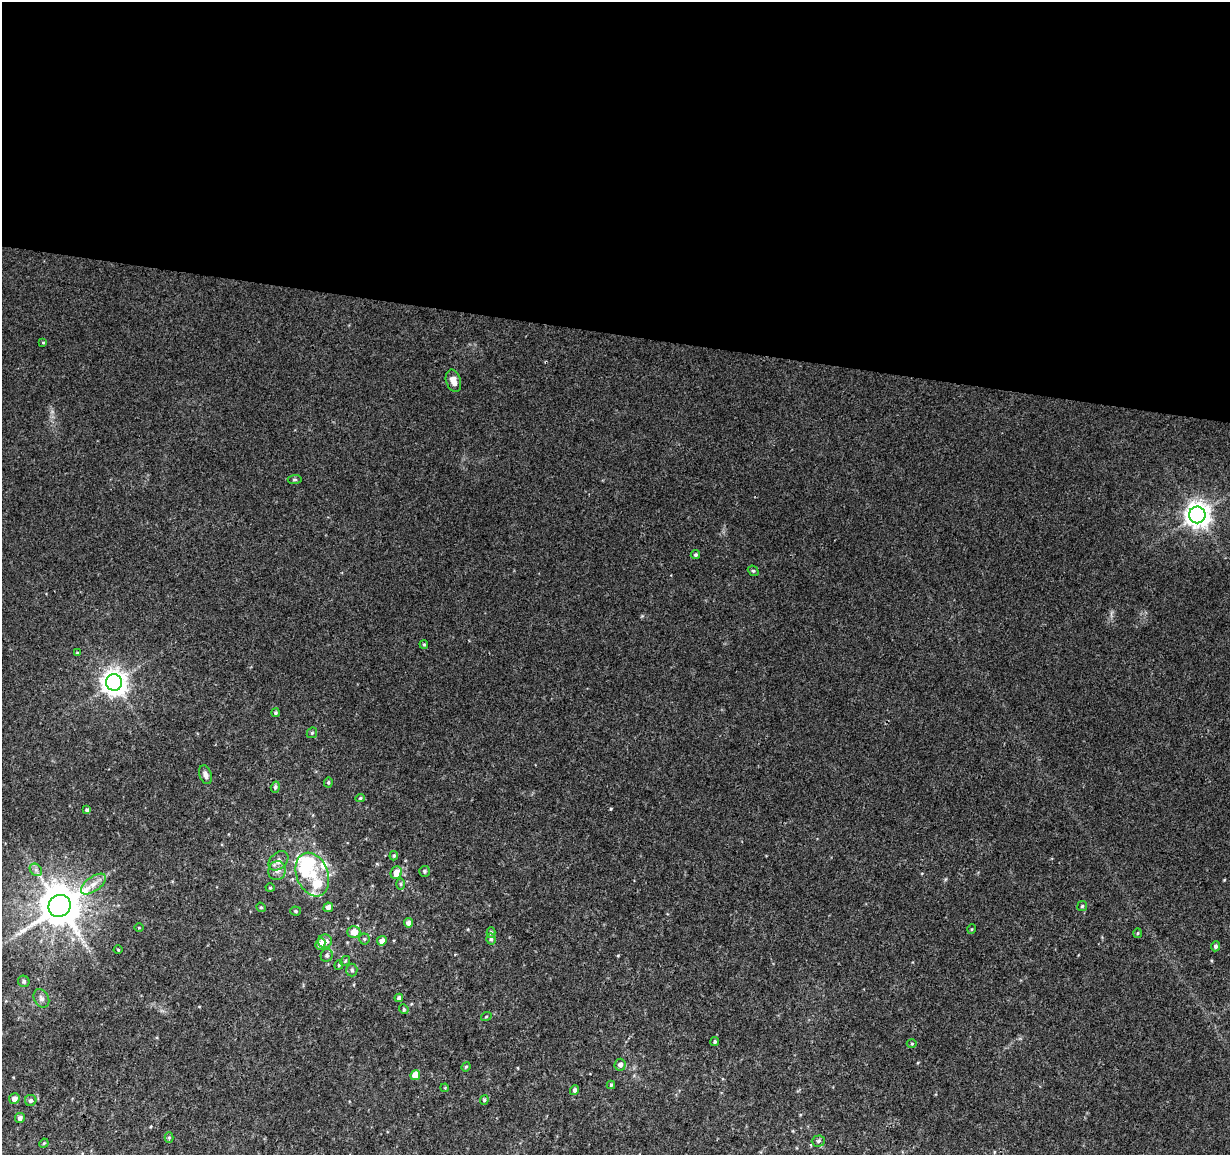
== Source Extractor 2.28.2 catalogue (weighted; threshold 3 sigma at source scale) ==
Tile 3 of 4 x 4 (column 3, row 1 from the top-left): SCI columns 2464-3691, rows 3745-4897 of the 4918 x 5121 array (HDU 1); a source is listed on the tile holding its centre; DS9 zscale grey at full resolution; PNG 1232 x 1157 px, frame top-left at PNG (2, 2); each listed source drawn as its Kron ellipse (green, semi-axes under 4 px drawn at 4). Shown black and unused: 29% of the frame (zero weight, under 3 of 4 exposures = <1% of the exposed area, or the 3 px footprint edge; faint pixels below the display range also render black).
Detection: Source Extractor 2.28.2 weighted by HDU 2 'WHT'; one run over the whole footprint, this tile lists its part. Background 0.0277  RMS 0.0038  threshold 0.0169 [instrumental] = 3 sigma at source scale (4.5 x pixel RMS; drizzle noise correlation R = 1.50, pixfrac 1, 0.0396/0.0396 arcsec/px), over >= 5 px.
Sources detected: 75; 1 inside a brighter object's white glare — neither listed nor drawn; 6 inside a brighter listed object's ellipse — not listed separately; the other 68 listed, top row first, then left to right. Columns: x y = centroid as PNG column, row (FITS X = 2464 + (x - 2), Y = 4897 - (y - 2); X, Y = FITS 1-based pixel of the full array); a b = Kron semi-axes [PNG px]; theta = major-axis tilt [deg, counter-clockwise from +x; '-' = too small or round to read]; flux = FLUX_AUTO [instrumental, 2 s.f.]
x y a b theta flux
43 343 4 3 - 0.33
453 381 11 7 -73 3.1
295 479 7 4 5 0.6
1197 515 8 8 - 380
695 555 5 4 - 0.63
753 571 6 4 -40 0.52
424 644 4 3 - 0.47
77 653 4 3 - 0.3
114 682 8 8 - 360
275 713 4 4 - 0.57
312 733 6 5 - 0.57
205 775 9 6 -70 1.6
328 782 5 4 - 0.53
275 787 6 4 72 0.8
360 798 5 4 - 0.49
87 810 4 4 - 0.98
394 856 5 4 - 0.49
278 861 11 8 43 2.4
36 870 7 5 -46 1.2
277 871 9 8 - 2.3
424 871 5 5 - 0.7
396 873 6 5 - 3.7
312 874 23 16 -68 9.5
93 884 14 7 36 3.2
401 884 6 4 90 0.53
270 888 4 4 - 0.37
59 906 11 10 - 1300
1082 906 5 4 - 0.5
261 907 5 4 - 0.5
328 907 5 4 - 1.6
296 911 5 4 - 0.61
408 923 4 4 - 1.9
139 928 5 3 - 0.33
972 929 5 3 - 0.31
354 932 6 6 - 3.8
491 933 5 4 - 0.77
1138 933 5 3 - 0.36
364 939 5 5 - 0.59
491 939 5 5 - 0.77
325 941 7 7 - 2.1
382 941 5 4 - 2.4
320 944 6 5 - 2.6
1215 946 5 4 - 0.88
118 950 4 3 - 0.28
327 955 6 6 - 0.8
345 961 5 4 - 0.51
339 965 5 4 - 0.43
352 970 6 5 - 0.8
24 981 6 5 - 0.89
41 998 10 7 -62 1.6
399 998 4 4 - 0.99
404 1009 5 4 - 0.55
486 1017 5 3 - 0.35
715 1042 4 4 - 0.6
912 1044 5 3 - 0.39
620 1065 6 5 - 1.7
466 1067 5 4 - 0.45
415 1075 5 4 - 6.8
611 1085 4 4 - 0.46
445 1088 4 3 - 0.31
575 1090 5 4 - 1.2
14 1099 5 5 - 2.6
31 1100 5 5 - 1
484 1100 4 4 - 0.46
20 1118 5 5 - 1.1
169 1138 5 4 - 0.44
818 1141 6 5 - 0.84
44 1143 5 3 - 0.4